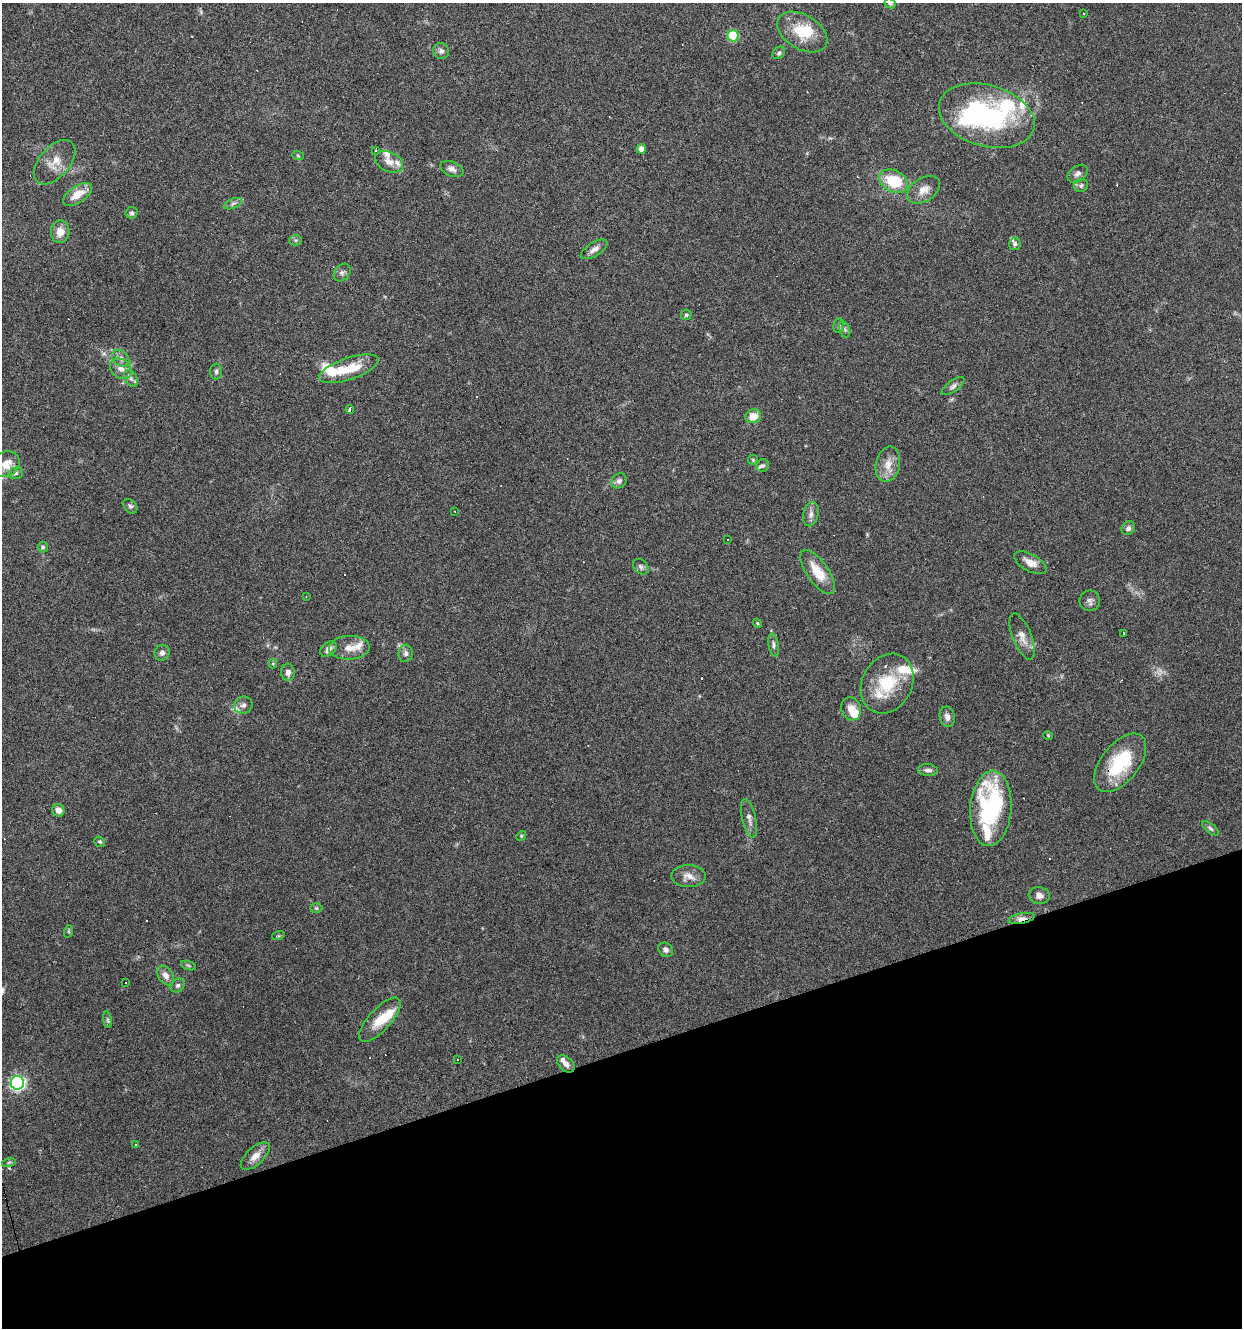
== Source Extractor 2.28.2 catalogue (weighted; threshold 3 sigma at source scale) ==
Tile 14 of 4 x 4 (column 2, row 4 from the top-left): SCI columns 1347-2586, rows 1-1326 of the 5121 x 5305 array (HDU 1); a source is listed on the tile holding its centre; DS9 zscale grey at full resolution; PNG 1244 x 1330 px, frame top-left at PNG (2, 3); each listed source drawn as its Kron ellipse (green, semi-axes under 4 px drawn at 4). Shown black and unused: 21% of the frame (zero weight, under 3 of 6 exposures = <1% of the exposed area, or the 3 px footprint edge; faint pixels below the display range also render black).
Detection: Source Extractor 2.28.2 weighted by HDU 2 'WHT'; one run over the whole footprint, this tile lists its part. Background 0.0684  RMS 0.0041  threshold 0.0167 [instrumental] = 3 sigma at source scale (4.09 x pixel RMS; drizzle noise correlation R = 1.36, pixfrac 0.8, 0.0396/0.0396 arcsec/px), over >= 5 px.
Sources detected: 135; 2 inside a brighter object's white glare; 23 cosmic-ray / hot-pixel residue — neither listed nor drawn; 15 inside a brighter listed object's ellipse — not listed separately; the other 95 listed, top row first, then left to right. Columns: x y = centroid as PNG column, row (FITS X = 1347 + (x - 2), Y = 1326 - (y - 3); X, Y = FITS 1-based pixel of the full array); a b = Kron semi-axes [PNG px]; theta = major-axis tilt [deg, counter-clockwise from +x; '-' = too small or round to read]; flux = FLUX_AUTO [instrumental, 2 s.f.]
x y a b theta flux
890 3 6 5 - 0.8
1084 14 3 3 - 2.6
802 32 27 17 -31 11
733 36 6 5 - 21
441 51 8 7 - 1.5
779 53 7 5 44 0.8
987 116 49 30 -16 58
641 149 5 4 - 2.9
376 151 3 3 - 8.4
298 156 6 3 -20 0.42
55 162 26 15 49 6.2
389 162 15 10 -24 3.1
452 169 12 7 -21 1.8
1078 174 11 7 36 1.6
894 181 15 10 -28 14
1081 186 7 6 - 0.93
924 190 18 11 34 3.7
78 194 16 8 35 6
233 204 9 5 23 0.98
132 213 6 6 - 0.86
60 232 11 9 84 3.8
295 240 6 5 - 0.65
1015 244 6 6 - 0.88
594 249 15 7 32 2.2
342 272 10 7 48 1.3
686 315 5 5 - 0.59
839 326 7 5 82 0.68
845 329 8 5 -70 0.91
121 358 10 7 -45 1.6
121 369 12 9 -39 2.7
349 369 31 11 19 10
216 371 8 6 88 0.82
131 378 9 6 -63 1.3
953 386 13 5 36 1.3
350 409 4 3 - 2.5
753 416 8 6 15 4.6
753 460 5 5 - 0.49
6 464 14 12 38 5.2
888 464 18 12 77 4.7
763 465 6 6 - 0.97
16 473 7 5 16 0.9
619 481 8 7 - 1.3
130 506 8 6 -49 1
455 511 3 2 - 0.43
811 514 12 7 77 2
1128 528 7 6 - 1.2
727 540 3 3 - 1.1
43 547 5 5 - 0.67
1030 563 18 8 -29 3.5
641 567 9 6 -45 1.1
818 572 26 10 -55 8.4
306 597 4 2 - 0.24
1090 601 10 10 - 1.5
757 623 5 3 - 0.37
1123 633 3 3 - 0.98
1022 636 24 9 -68 3.9
774 645 11 5 -79 1.2
349 648 20 12 3 4.5
328 649 9 6 39 2.1
162 653 8 7 - 1.4
406 653 8 7 - 1.3
273 664 4 4 - 0.48
288 672 8 7 - 1.9
887 684 31 25 61 17
243 705 9 8 - 1.7
851 709 12 9 -71 3.6
947 717 10 7 -78 1.8
1048 735 5 3 - 0.3
1120 763 34 18 51 21
928 770 10 6 -4 1.4
991 808 38 20 86 48
58 810 6 6 - 2.6
749 818 20 6 -76 2.2
1210 828 10 4 -37 0.81
521 836 5 4 - 0.46
100 842 5 5 - 0.68
688 876 17 11 -1 3.4
1039 896 10 8 -8 1.9
316 908 6 5 - 0.55
1021 918 13 5 12 2.3
69 931 6 4 72 0.49
278 936 6 4 17 0.48
666 950 8 6 -39 1.2
188 965 8 3 -19 0.59
166 975 10 7 -57 2.5
126 983 3 2 - 0.42
178 985 8 6 43 1
107 1020 8 4 -81 0.7
380 1020 28 11 47 8.1
458 1059 2 2 - 0.29
566 1064 10 7 -43 1.7
17 1083 7 6 - 88
135 1144 3 3 - 0.55
255 1156 18 8 43 3.4
9 1162 7 4 19 0.58
Overlapping masked pixels (flux is a lower limit): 1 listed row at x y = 1021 918
Isophote crosses this tile's border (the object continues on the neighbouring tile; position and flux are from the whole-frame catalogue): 2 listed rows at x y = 890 3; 6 464